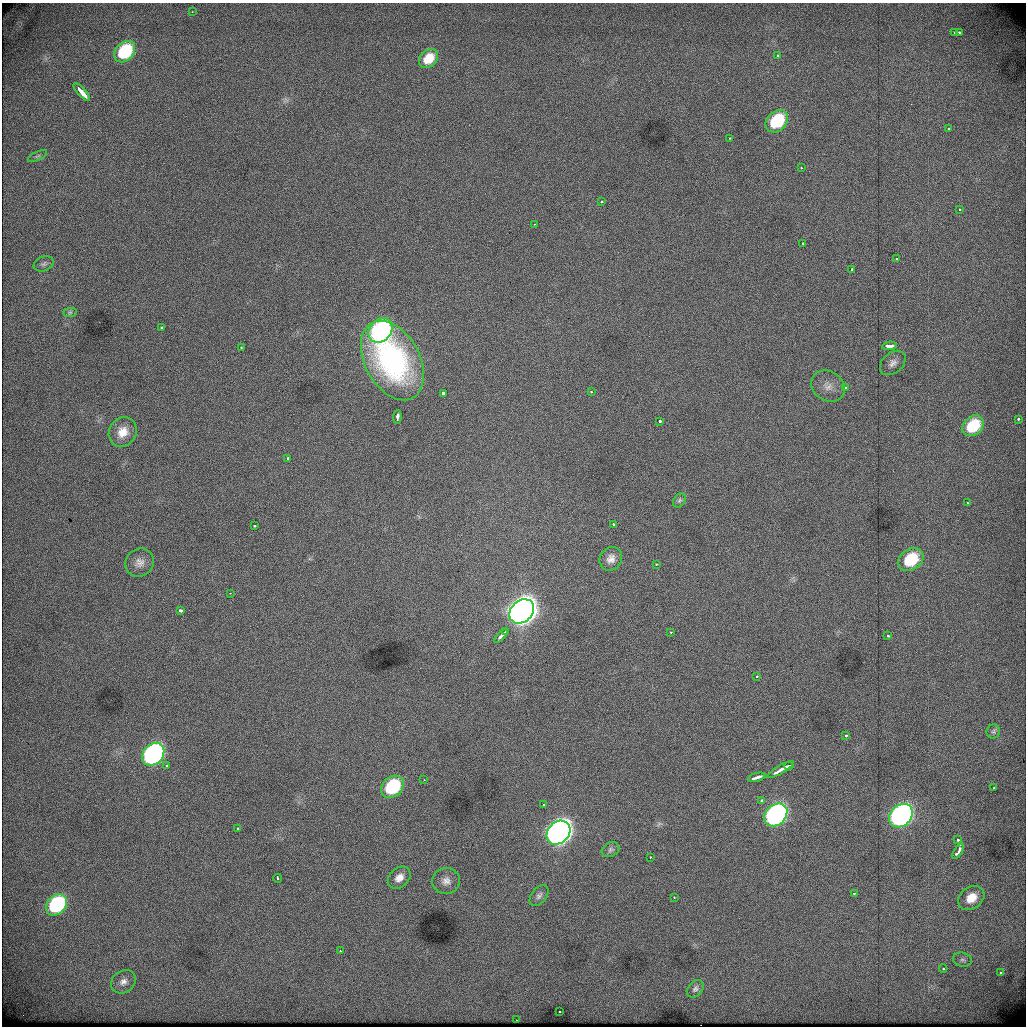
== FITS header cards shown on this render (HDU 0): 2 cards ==
NAXIS1  =                 1024          /
NAXIS2  =                 1024          /

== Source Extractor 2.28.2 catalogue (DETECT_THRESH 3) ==
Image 1024 x 1024 px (HDU 0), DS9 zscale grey, 1 PNG px = 1 image px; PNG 1028 x 1028 px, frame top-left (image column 1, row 1024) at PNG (2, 3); each listed source drawn as its Kron ellipse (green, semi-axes under 4 px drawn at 4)
Background 467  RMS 2.6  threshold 7.87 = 3 sigma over >= 5 px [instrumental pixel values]
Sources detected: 88; all 88 listed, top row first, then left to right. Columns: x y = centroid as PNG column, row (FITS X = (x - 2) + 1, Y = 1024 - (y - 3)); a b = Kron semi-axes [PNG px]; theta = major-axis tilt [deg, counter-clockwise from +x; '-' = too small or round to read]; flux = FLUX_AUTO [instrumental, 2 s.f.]
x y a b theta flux
192 12 3 3 - 210
954 32 3 3 - 480
960 32 3 3 - 470
125 52 12 9 47 12000
778 56 3 3 - 920
429 59 11 8 43 3300
81 92 11 3 -49 16000
777 121 13 9 45 11000
948 129 3 2 - 430
730 138 3 3 - 270
38 156 10 4 26 440
801 168 3 3 - 240
602 202 4 3 - 280
959 209 3 2 - 230
534 224 3 2 - 170
803 243 3 3 - 340
897 259 3 3 - 460
44 264 10 7 20 630
852 269 4 3 - 600
70 312 7 4 1 320
161 327 3 3 - 300
380 330 13 10 47 35000
889 346 7 3 5 2700
241 348 3 3 - 330
392 360 43 27 -61 29000
893 363 14 10 41 1300
828 386 18 14 -35 2400
845 388 3 3 - 570
591 392 3 3 - 280
443 393 4 3 - 2100
397 417 6 3 85 2600
1018 419 3 2 - 410
660 421 3 3 - 650
973 426 12 9 41 7500
123 432 15 13 56 2600
288 458 3 3 - 450
679 500 8 5 55 320
967 503 3 2 - 670
613 525 3 3 - 430
254 526 3 3 - 570
611 559 12 10 59 1300
911 560 14 10 36 9500
140 562 15 13 33 1500
656 564 3 3 - 260
230 593 3 3 - 250
181 610 3 3 - 1800
522 611 13 10 44 280000
506 632 4 3 - 940
671 632 3 3 - 180
888 635 3 3 - 490
501 636 8 3 44 1600
757 676 3 3 - 230
993 731 7 6 - 430
846 735 4 3 - 400
153 754 12 9 45 55000
166 765 3 3 - 610
789 766 5 2 - 1100
781 770 15 3 30 2700
757 777 9 3 16 2700
424 780 3 3 - 140
392 787 13 10 43 14000
994 788 3 3 - 400
762 801 3 3 - 2000
544 805 3 3 - 470
776 815 13 10 43 62000
901 816 13 10 43 77000
238 829 3 3 - 440
558 833 13 10 45 170000
958 840 3 3 - 600
611 850 9 7 27 490
958 851 9 3 58 2100
650 857 3 3 - 190
278 878 4 2 - 280
399 878 13 9 42 1700
446 881 14 13 - 1600
854 893 3 3 - 250
539 896 12 7 51 750
674 898 3 3 - 360
971 898 14 11 36 3200
56 905 12 9 46 21000
340 951 3 3 - 230
962 960 10 7 -13 660
943 969 4 4 - 220
1001 973 4 3 - 470
123 982 13 11 37 1400
695 989 10 7 50 540
559 1012 3 3 - 480
516 1020 2 2 - 160